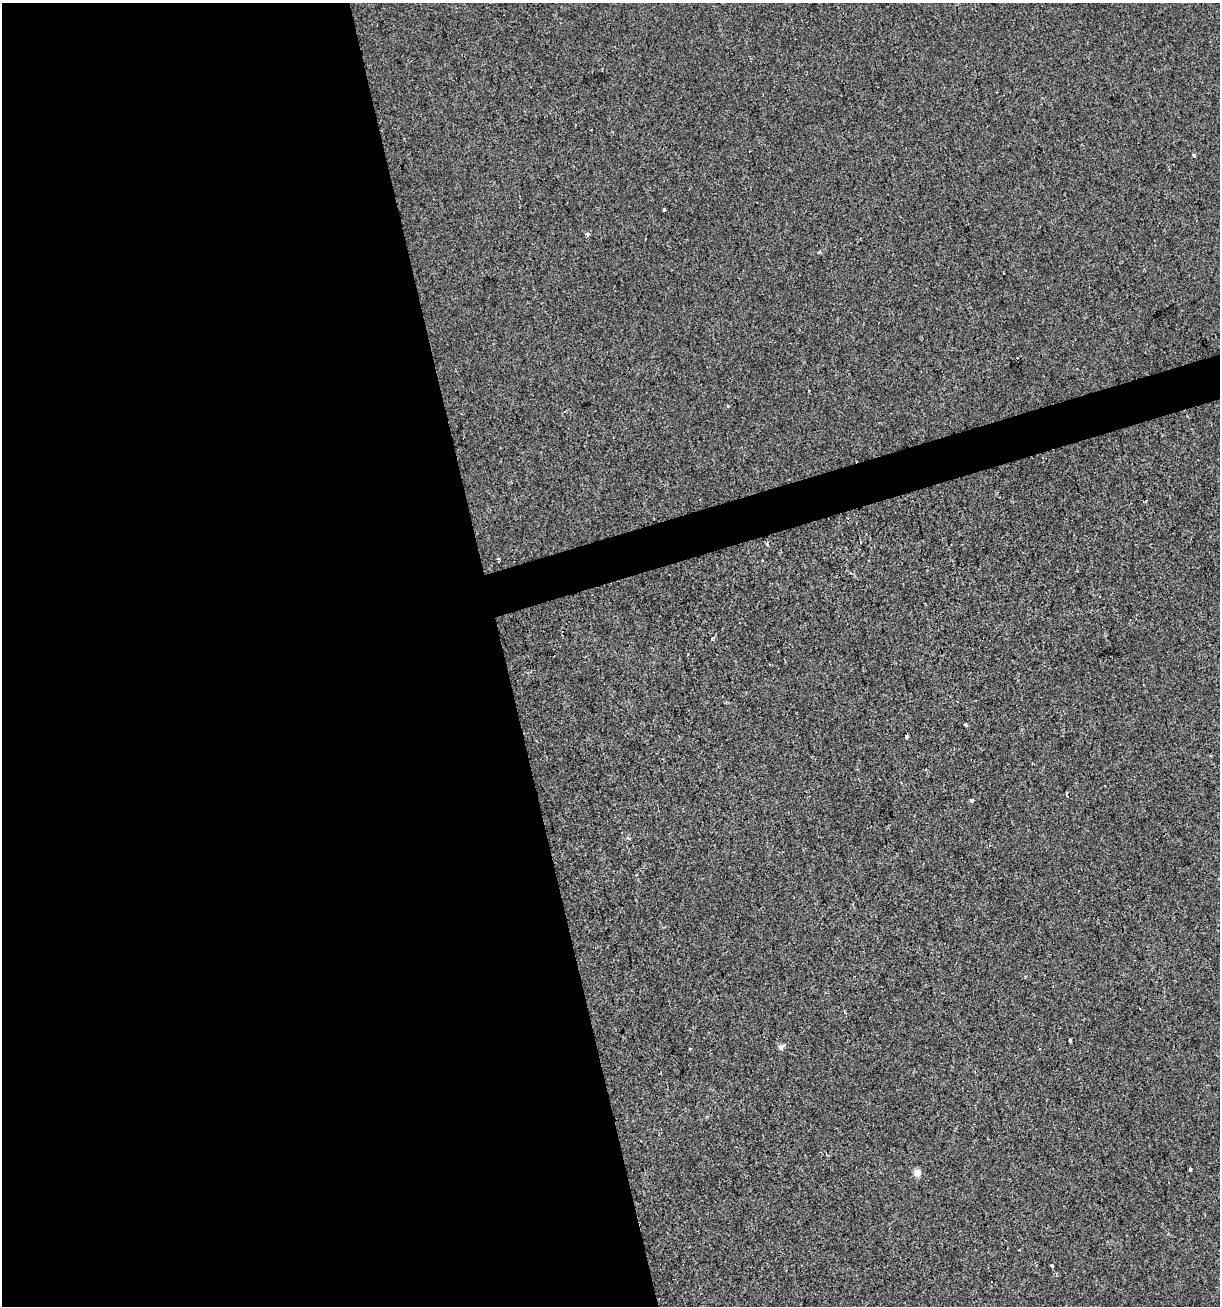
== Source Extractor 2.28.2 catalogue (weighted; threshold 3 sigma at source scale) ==
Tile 9 of 4 x 4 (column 1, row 3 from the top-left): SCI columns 51-1268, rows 1305-2608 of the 5022 x 5216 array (HDU 1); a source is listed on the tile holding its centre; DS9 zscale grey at full resolution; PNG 1222 x 1308 px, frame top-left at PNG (2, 3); no overlay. Shown black and unused: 43% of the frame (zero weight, under 2 of 3 exposures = <1% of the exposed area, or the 3 px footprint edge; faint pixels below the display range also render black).
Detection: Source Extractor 2.28.2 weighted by HDU 2 'WHT'; one run over the whole footprint, this tile lists its part. Background 5.62e-04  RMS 0.0042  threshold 0.0189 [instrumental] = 3 sigma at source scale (4.5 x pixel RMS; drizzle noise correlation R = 1.50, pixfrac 1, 0.0396/0.0396 arcsec/px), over >= 5 px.
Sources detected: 18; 1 cosmic-ray / hot-pixel residue — not listed; the other 17 listed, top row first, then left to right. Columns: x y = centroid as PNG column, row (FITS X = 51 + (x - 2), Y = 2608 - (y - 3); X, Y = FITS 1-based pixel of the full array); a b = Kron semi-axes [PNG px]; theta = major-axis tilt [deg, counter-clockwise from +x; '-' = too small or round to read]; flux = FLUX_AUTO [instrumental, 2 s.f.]
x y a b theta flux
1193 155 4 3 - 1
664 210 4 3 - 5.4
587 234 4 4 - 1.4
819 252 4 3 - 0.44
728 406 3 3 - 0.54
762 560 3 2 - 0.41
712 639 3 3 - 2
906 737 4 3 - 2.1
1067 795 4 3 - 3.1
972 800 4 3 - 1.3
628 838 5 3 - 0.5
1070 1040 4 3 - 1.1
781 1047 7 6 - 1.2
690 1048 3 2 - 0.67
1190 1169 3 3 - 1.4
917 1173 5 5 - 6
1052 1266 4 3 - 0.54